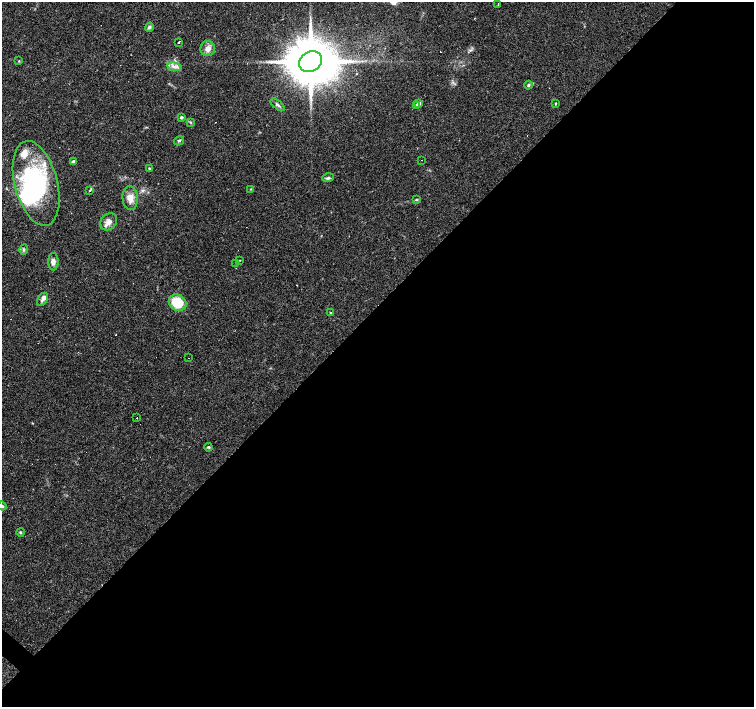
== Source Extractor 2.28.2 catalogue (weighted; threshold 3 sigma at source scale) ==
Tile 12 of 4 x 4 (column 4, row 3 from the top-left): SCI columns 4512-6015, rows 1569-2977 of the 6017 x 6019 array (HDU 1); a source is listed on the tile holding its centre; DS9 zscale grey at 2 x 2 block average (1 PNG px = mean of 2 x 2 image px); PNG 756 x 709 px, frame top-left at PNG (2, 2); each listed source drawn as its Kron ellipse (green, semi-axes under 4 px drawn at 4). Shown black and unused: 57% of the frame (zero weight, under 2 of 3 exposures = <1% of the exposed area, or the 3 px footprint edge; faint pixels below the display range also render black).
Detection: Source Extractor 2.28.2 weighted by HDU 2 'WHT'; one run over the whole footprint, this tile lists its part. Background 0.0781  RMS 0.006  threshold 0.027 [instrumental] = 3 sigma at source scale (4.5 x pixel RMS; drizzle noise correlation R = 1.50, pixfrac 1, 0.0396/0.0396 arcsec/px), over >= 5 px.
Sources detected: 51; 3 inside a brighter object's white glare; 6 cosmic-ray / hot-pixel residue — neither listed nor drawn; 5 inside a brighter listed object's ellipse — not listed separately; the other 37 listed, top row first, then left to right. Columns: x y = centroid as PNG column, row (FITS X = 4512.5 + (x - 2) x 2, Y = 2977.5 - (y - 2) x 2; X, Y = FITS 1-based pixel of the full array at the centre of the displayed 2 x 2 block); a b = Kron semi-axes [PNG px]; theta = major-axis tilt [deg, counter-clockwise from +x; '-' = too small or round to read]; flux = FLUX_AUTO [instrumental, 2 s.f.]
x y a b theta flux
498 4 2 2 - 5.9
149 27 5 4 - 3
179 42 2 2 - 12
208 49 7 7 - 8.5
19 61 3 2 - 0.95
311 62 12 9 32 10000
174 67 7 3 -9 4.9
528 85 4 3 - 2.1
419 103 3 3 - 8.3
556 103 4 2 - 1
278 105 8 3 -39 3.1
416 106 3 2 - 2.1
181 117 4 3 - 2.5
190 122 3 3 - 1.4
179 141 5 3 - 2.2
421 160 2 2 - 0.43
73 161 3 2 - 3.5
149 169 4 4 - 1.7
328 178 6 4 17 3
36 183 43 21 -75 180
251 189 4 2 - 0.92
89 191 2 2 - 1.9
130 198 12 7 -86 13
417 199 3 2 - 1.2
109 222 9 7 43 8.5
24 249 5 3 - 1.9
240 260 3 2 - 0.57
53 262 8 5 90 5.9
236 264 2 2 - 0.87
42 299 7 4 61 4.4
178 303 9 7 -32 40
331 313 3 2 - 1
189 358 2 2 - 0.89
137 418 2 2 - 3.3
208 447 4 3 - 1.5
2 506 5 3 - 1.9
21 532 4 3 - 1.5
Isophote crosses this tile's border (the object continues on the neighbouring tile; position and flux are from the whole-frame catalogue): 1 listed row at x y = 2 506
Diffuse or blended objects may show on this block-average render without a row.